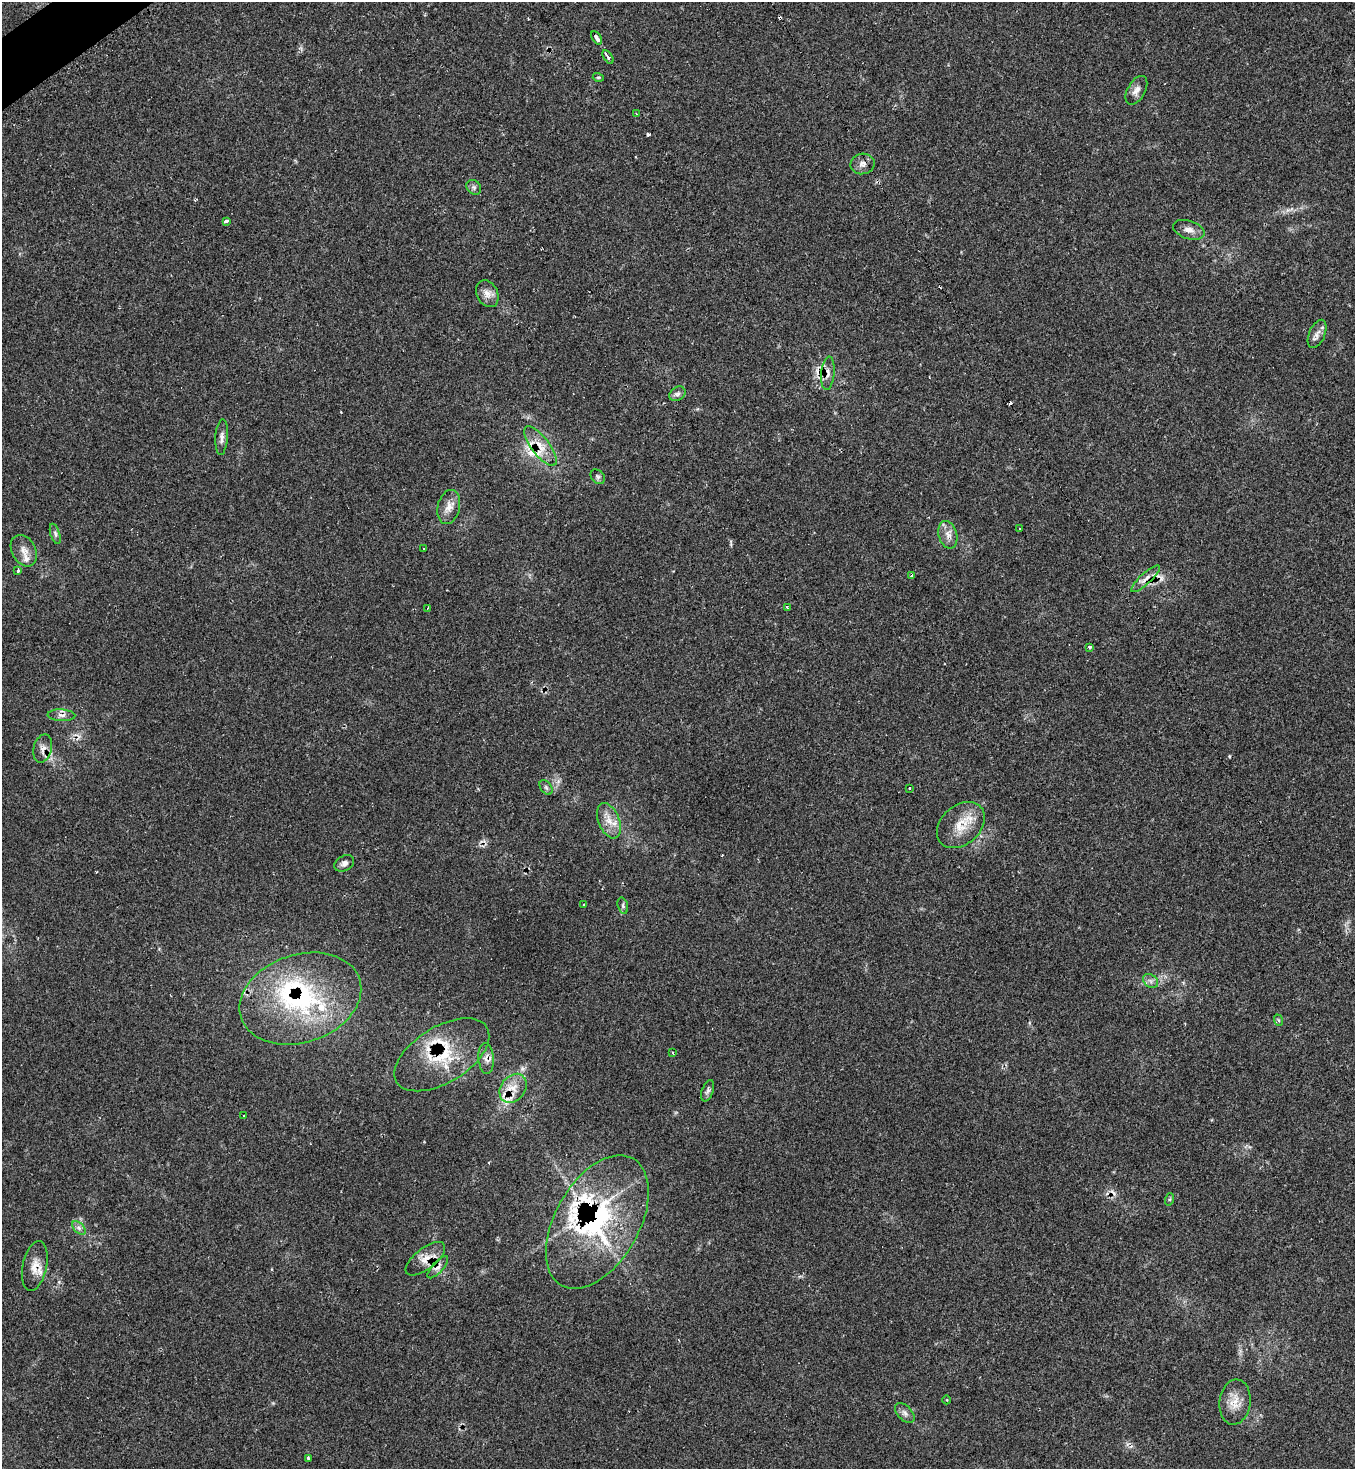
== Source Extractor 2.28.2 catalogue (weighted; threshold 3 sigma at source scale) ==
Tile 11 of 4 x 4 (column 3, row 3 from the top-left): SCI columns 2860-4212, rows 1486-2952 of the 5874 x 5886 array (HDU 1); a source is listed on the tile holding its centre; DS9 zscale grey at full resolution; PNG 1357 x 1471 px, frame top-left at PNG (2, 2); each listed source drawn as its Kron ellipse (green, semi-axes under 4 px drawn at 4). Shown black and unused: <1% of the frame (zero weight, under 2 of 3 exposures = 1% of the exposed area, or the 3 px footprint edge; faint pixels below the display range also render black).
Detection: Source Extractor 2.28.2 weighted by HDU 2 'WHT'; one run over the whole footprint, this tile lists its part. Background 0.0689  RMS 0.0065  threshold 0.0294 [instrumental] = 3 sigma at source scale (4.5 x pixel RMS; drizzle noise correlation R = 1.50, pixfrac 1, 0.05/0.05 arcsec/px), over >= 5 px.
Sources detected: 80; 14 cosmic-ray / hot-pixel residue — neither listed nor drawn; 10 inside a brighter listed object's ellipse — not listed separately; the other 56 listed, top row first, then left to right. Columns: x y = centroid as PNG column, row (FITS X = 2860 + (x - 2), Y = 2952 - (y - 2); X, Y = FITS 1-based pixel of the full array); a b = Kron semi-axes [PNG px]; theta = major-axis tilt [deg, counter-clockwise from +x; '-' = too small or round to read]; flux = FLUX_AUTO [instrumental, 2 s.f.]
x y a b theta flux
597 38 7 3 -57 6.6
608 57 7 3 -56 6.4
598 77 5 3 - 0.67
1136 90 15 9 60 4.2
636 114 4 3 - 0.73
862 164 12 10 13 3.8
474 187 8 6 -45 1.8
226 221 4 3 - 5.9
1189 230 16 9 -17 4.6
487 294 14 10 -62 5
1317 334 15 8 67 3.7
828 373 17 6 84 3.9
677 394 8 6 32 2.2
222 437 18 6 86 3.1
540 446 24 9 -52 9.5
598 477 8 6 -46 1.6
449 507 17 11 76 6
1020 529 3 3 - 1.8
55 534 10 4 -73 1.5
948 535 14 9 -74 4.7
423 549 3 3 - 4.3
24 551 16 12 -61 6.5
17 571 4 3 - 7.9
912 575 3 3 - 9.3
1146 579 19 5 42 3.9
787 607 4 3 - 2.6
428 608 3 2 - 0.46
1090 647 3 3 - 4.7
61 715 14 6 -3 3.2
43 748 14 9 76 4.2
546 787 8 5 -54 1.5
909 788 3 2 - 0.83
609 821 18 10 -68 7.8
961 825 27 19 41 16
344 863 10 7 30 2.7
584 905 4 2 - 0.49
623 906 8 5 -74 1.3
1151 981 8 6 -36 2.4
300 999 62 44 18 93
1278 1020 6 4 -71 0.94
672 1052 3 2 - 0.82
442 1055 53 28 31 39
486 1059 15 8 -85 4
513 1088 16 12 52 9.4
708 1091 11 5 69 1.9
244 1116 3 3 - 2.7
1170 1199 6 4 71 0.85
597 1222 73 42 60 110
79 1228 8 5 -45 1.9
425 1259 23 10 38 7.5
35 1266 25 12 78 8.9
438 1267 14 5 48 2.6
947 1400 4 3 - 0.44
1235 1402 22 15 83 9.8
905 1413 12 7 -46 2.6
308 1458 3 3 - 1.4
Overlapping masked pixels (flux is a lower limit): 12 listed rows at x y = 828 373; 540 446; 1146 579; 43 748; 300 999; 442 1055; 486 1059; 513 1088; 597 1222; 425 1259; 35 1266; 438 1267